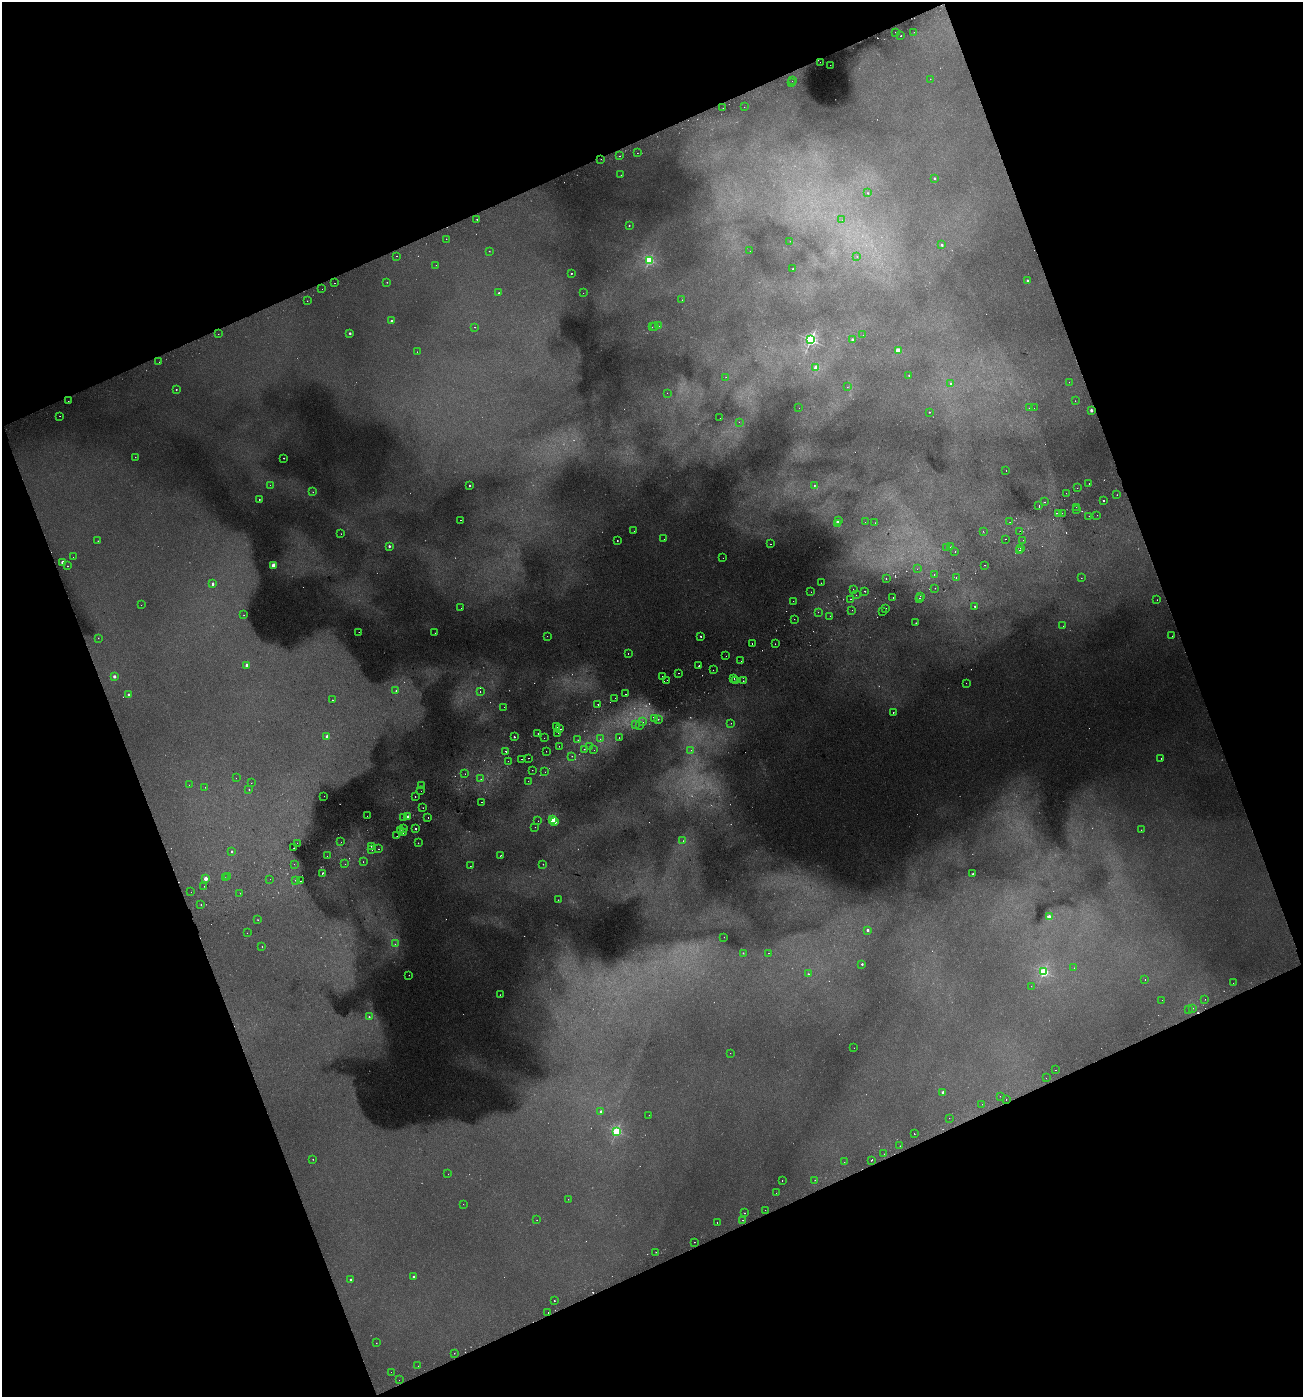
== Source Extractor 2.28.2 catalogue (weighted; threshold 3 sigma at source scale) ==
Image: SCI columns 111-5313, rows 60-5638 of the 5479 x 5695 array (HDU 1 of 3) = the unmasked area's bounding box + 8 px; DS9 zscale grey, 4 x 4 block average (1 PNG px = mean of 4 x 4 image px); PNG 1305 x 1399 px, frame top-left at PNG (2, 2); each listed source drawn as its Kron ellipse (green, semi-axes under 4 px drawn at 4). Shown black and unused: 42% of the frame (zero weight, under 2 of 3 exposures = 3% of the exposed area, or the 3 px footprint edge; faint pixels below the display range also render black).
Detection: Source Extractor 2.28.2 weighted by HDU 2 'WHT'. Background 0.00818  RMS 0.0033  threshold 0.0148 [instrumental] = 3 sigma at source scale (4.5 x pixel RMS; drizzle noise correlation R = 1.50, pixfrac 1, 0.0396/0.0396 arcsec/px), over >= 5 px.
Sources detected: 544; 148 too faint to see at this stretch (4 x 4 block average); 54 cosmic-ray / hot-pixel residue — neither listed nor drawn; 13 coinciding with a brighter row at this scale — not listed separately; the other 329 listed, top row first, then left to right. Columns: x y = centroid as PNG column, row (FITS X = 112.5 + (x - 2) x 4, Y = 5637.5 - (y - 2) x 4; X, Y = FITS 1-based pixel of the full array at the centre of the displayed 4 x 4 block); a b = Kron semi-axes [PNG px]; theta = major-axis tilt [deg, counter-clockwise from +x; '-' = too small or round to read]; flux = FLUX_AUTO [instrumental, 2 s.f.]
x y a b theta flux
895 32 2 2 - 0.5
914 32 2 2 - 0.49
901 36 2 2 - 1.7
820 62 2 2 - 2.2
830 65 2 2 - 0.9
930 79 2 2 - 0.59
792 81 2 2 - 2.7
791 83 2 2 - 1.7
744 107 2 2 - 0.43
723 108 2 2 - 0.52
637 153 2 2 - 0.9
619 156 2 2 - 8.7
601 159 2 2 - 1.2
621 175 2 2 - 1.1
934 178 2 2 - 7.2
868 193 2 2 - 2.7
477 219 2 2 - 1.1
842 220 2 2 - 0.5
629 225 2 2 - 1.9
446 239 2 2 - 3.3
790 241 2 2 - 0.6
942 245 2 2 - 9.3
489 251 2 2 - 0.9
750 251 2 2 - 0.36
396 256 2 2 - 3.2
857 257 2 2 - 0.38
649 260 2 2 - 300
436 265 2 2 - 0.47
793 269 2 2 - 6.8
571 274 2 2 - 15
1028 281 2 2 - 17
387 282 2 2 - 0.96
335 283 2 2 - 1.2
322 289 2 2 - 2.1
499 293 2 2 - 1.7
583 293 2 2 - 0.53
682 300 2 2 - 0.55
307 301 2 2 - 2
391 321 2 2 - 8.4
654 326 2 2 - 0.68
659 326 2 2 - 1.8
475 327 2 2 - 1.4
652 327 2 2 - 0.62
350 333 2 2 - 12
218 334 2 2 - 0.74
863 335 2 2 - 0.6
852 339 2 2 - 6.1
811 340 2 2 - 710
898 350 2 2 - 70
417 352 2 2 - 0.63
159 362 2 2 - 1.5
816 367 2 2 - 35
909 375 2 2 - 2.9
726 377 2 2 - 2.3
1069 382 2 2 - 0.39
951 383 2 2 - 2.4
847 387 2 2 - 1.3
176 389 2 2 - 3.1
667 393 2 2 - 0.5
68 401 2 2 - 1.2
1075 401 2 2 - 1
799 408 2 2 - 0.55
1029 408 2 2 - 0.45
1034 408 2 2 - 0.6
1091 410 2 2 - 20
929 412 2 2 - 1.3
60 416 2 2 - 0.75
720 418 2 2 - 0.38
739 422 2 2 - 0.71
135 457 2 2 - 0.71
284 458 2 2 - 1.9
1006 470 2 2 - 0.71
1089 483 2 2 - 0.8
270 485 2 2 - 0.49
470 485 2 2 - 6.5
814 485 2 2 - 1.2
1077 488 2 2 - 0.55
313 492 2 2 - 0.9
1066 493 2 2 - 0.68
1117 495 2 2 - 1.1
259 499 2 2 - 1.7
1104 501 2 2 - 20
1044 502 2 2 - 1.3
1039 506 2 2 - 2.2
1076 507 2 2 - 0.43
1077 510 2 2 - 2.3
1062 513 2 2 - 1.3
1058 514 2 2 - 7.9
1097 515 2 2 - 10
1089 516 2 2 - 5.2
460 520 2 2 - 1.2
838 521 2 2 - 35
865 522 2 2 - 0.68
1010 522 2 2 - 0.95
875 523 2 2 - 0.87
837 524 2 2 - 42
634 531 2 2 - 1.5
983 531 2 2 - 0.83
1020 531 2 2 - 0.87
341 534 2 2 - 1.2
664 539 2 2 - 0.5
1006 539 2 2 - 1.7
617 540 2 2 - 2.9
1023 540 2 2 - 0.61
98 541 2 2 - 1.2
771 544 2 2 - 1.4
389 546 2 2 - 11
946 547 2 2 - 1.8
951 547 2 2 - 2.2
1020 548 2 2 - 1.1
1019 550 2 2 - 22
955 551 2 2 - 0.78
73 557 2 2 - 0.42
723 558 2 2 - 1.2
63 562 2 2 - 28
273 565 2 2 - 68
985 565 2 2 - 8
67 566 2 2 - 1.6
917 569 2 2 - 0.58
934 574 2 2 - 7.2
956 577 2 2 - 1.7
1081 578 2 2 - 1.8
886 579 2 2 - 1.5
213 583 2 2 - 4
821 583 2 2 - 3.1
935 588 2 2 - 1.3
853 589 2 2 - 2.2
865 591 2 2 - 2.9
811 592 2 2 - 2
856 595 2 2 - 3.1
920 596 2 2 - 0.83
893 597 2 2 - 1.4
920 598 2 2 - 3.4
851 599 2 2 - 2.7
1157 600 2 2 - 0.99
793 601 2 2 - 0.55
141 605 2 2 - 0.47
974 606 2 2 - 1.2
461 608 2 2 - 1
886 609 2 2 - 1.9
852 610 2 2 - 0.45
818 612 2 2 - 0.6
882 612 2 2 - 1.6
244 615 2 2 - 1.2
830 616 2 2 - 38
794 619 2 2 - 0.76
916 623 2 2 - 2.8
1063 626 2 2 - 0.46
359 632 2 2 - 1.4
435 633 2 2 - 1.2
547 636 2 2 - 0.93
701 636 2 2 - 2.5
1172 636 2 2 - 2.1
98 638 2 2 - 0.71
752 643 2 2 - 1.7
775 644 2 2 - 1.4
628 653 2 2 - 1.4
726 656 2 2 - 4.3
741 661 2 2 - 0.65
247 665 2 2 - 27
699 666 2 2 - 2.7
713 670 2 2 - 0.6
679 673 2 2 - 3.7
114 676 2 2 - 22
663 676 2 2 - 1.3
734 678 2 2 - 1.1
667 680 2 2 - 0.61
736 681 2 2 - 0.62
743 681 2 2 - 0.86
966 683 2 2 - 1.5
396 691 2 2 - 2
480 692 2 2 - 2
129 694 2 2 - 11
625 694 2 2 - 13
615 698 2 2 - 0.82
332 700 2 2 - 1.4
598 704 2 2 - 1.8
504 707 2 2 - 1.9
893 712 2 2 - 1.9
654 719 2 2 - 4
658 719 2 2 - 1.4
643 722 2 2 - 1.9
731 723 2 2 - 0.74
635 724 2 2 - 2.2
639 725 2 2 - 1
557 727 2 2 - 1.3
560 729 2 2 - 3.4
558 733 2 2 - 1.4
538 734 2 2 - 3.4
327 736 2 2 - 20
514 737 2 2 - 5.6
544 738 2 2 - 1
619 738 2 2 - 3
600 739 2 2 - 0.55
578 740 2 2 - 1.5
559 746 2 2 - 1.3
589 747 2 2 - 3
584 749 2 2 - 0.94
594 750 2 2 - 0.61
691 750 2 2 - 0.86
506 751 2 2 - 15
546 751 2 2 - 1.3
572 756 2 2 - 1.8
529 758 2 2 - 1.3
1161 758 2 2 - 1.7
522 759 2 2 - 3.3
508 761 2 2 - 0.88
532 770 2 2 - 0.72
545 772 2 2 - 0.53
465 774 2 2 - 0.85
236 778 2 2 - 0.4
481 779 2 2 - 0.93
528 781 2 2 - 1
251 783 2 2 - 0.49
189 785 2 2 - 0.59
422 786 2 2 - 0.88
205 787 2 2 - 0.5
249 789 2 2 - 2.3
421 791 2 2 - 0.69
324 796 2 2 - 1.5
415 797 2 2 - 1.1
481 802 2 2 - 1.9
423 808 2 2 - 1.1
367 816 2 2 - 1
408 817 2 2 - 28
404 818 2 2 - 10
428 818 2 2 - 3.4
553 820 2 2 - 190
538 821 2 2 - 1.5
555 822 2 2 - 21
535 827 2 2 - 0.46
403 828 2 2 - 0.87
415 828 2 2 - 2.5
400 830 2 2 - 3.2
1141 830 2 2 - 0.77
403 833 2 2 - 0.52
397 836 2 2 - 0.55
683 841 2 2 - 6.2
341 842 2 2 - 0.41
297 843 2 2 - 0.41
418 843 2 2 - 0.88
371 846 2 2 - 1.6
294 848 2 2 - 0.99
378 849 2 2 - 4.2
372 850 2 2 - 0.53
232 851 2 2 - 4
500 855 2 2 - 1.3
327 856 2 2 - 2.4
363 862 2 2 - 1.6
294 864 2 2 - 3.4
345 864 2 2 - 0.65
543 864 2 2 - 1.5
470 866 2 2 - 1.1
322 873 2 2 - 2.8
973 874 2 2 - 8.9
227 877 2 2 - 3
225 878 2 2 - 3
206 879 2 2 - 46
270 879 2 2 - 1.3
295 880 2 2 - 2.5
301 881 2 2 - 8.5
204 886 2 2 - 0.63
191 892 2 2 - 1.1
240 893 2 2 - 0.61
558 900 2 2 - 1.4
201 905 2 2 - 1.1
1049 917 2 2 - 54
258 920 2 2 - 0.83
867 930 2 2 - 12
247 933 2 2 - 0.67
724 937 2 2 - 0.46
395 944 2 2 - 1.3
262 946 2 2 - 1.4
743 953 2 2 - 2.6
768 953 2 2 - 0.95
862 964 2 2 - 6.7
1074 968 2 2 - 0.51
1044 972 2 2 - 360
808 974 2 2 - 2.8
409 975 2 2 - 0.93
1145 979 2 2 - 0.89
1233 983 2 2 - 3.2
1031 986 2 2 - 0.48
500 995 2 2 - 1.2
1205 999 2 2 - 0.53
1162 1000 2 2 - 0.58
1192 1008 2 2 - 3
1189 1009 2 2 - 1.1
369 1017 2 2 - 4
854 1048 2 2 - 0.46
730 1053 2 2 - 0.48
1055 1070 2 2 - 1.4
1046 1078 2 2 - 0.45
943 1092 2 2 - 13
1000 1096 2 2 - 0.85
1006 1099 2 2 - 1.6
982 1104 2 2 - 0.74
601 1111 2 2 - 8.5
649 1115 2 2 - 1
949 1118 2 2 - 0.63
617 1131 2 2 - 400
914 1134 2 2 - 2
900 1146 2 2 - 0.69
884 1154 2 2 - 1.9
313 1159 2 2 - 1.8
871 1160 2 2 - 1.6
844 1162 2 2 - 0.5
448 1174 2 2 - 1
782 1180 2 2 - 0.95
815 1180 2 2 - 1.1
776 1193 2 2 - 0.95
568 1199 2 2 - 0.83
463 1204 2 2 - 0.57
765 1210 2 2 - 2
744 1213 2 2 - 2.2
537 1220 2 2 - 0.88
743 1220 2 2 - 2
717 1222 2 2 - 2
694 1242 2 2 - 0.83
656 1252 2 2 - 1
413 1277 2 2 - 6.3
350 1279 2 2 - 4.3
554 1301 2 2 - 4.3
548 1312 2 2 - 1.2
376 1343 2 2 - 0.73
454 1353 2 2 - 1.2
418 1366 2 2 - 0.56
391 1372 2 2 - 0.72
399 1380 2 2 - 0.36
Diffuse or blended objects may show on this block-average render without a row.